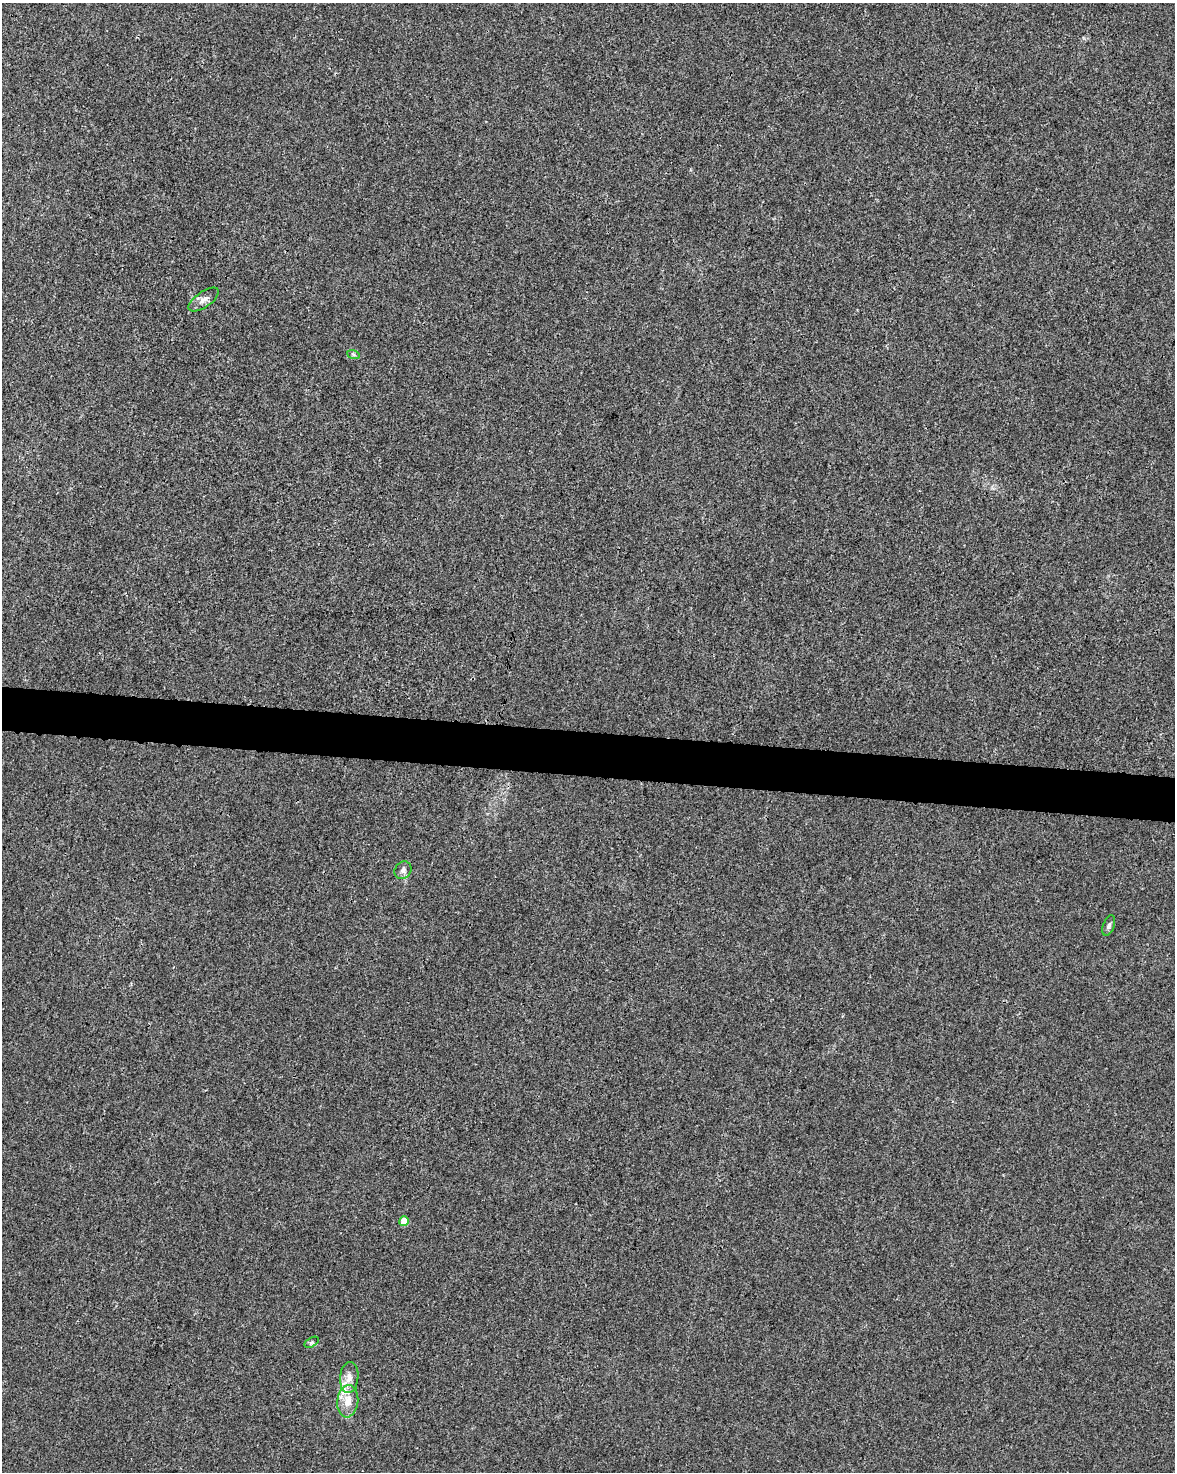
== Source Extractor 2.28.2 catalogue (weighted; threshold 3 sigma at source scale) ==
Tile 7 of 4 x 3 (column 3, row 2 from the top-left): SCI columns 2347-3519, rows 1699-3168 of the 4700 x 4923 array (HDU 1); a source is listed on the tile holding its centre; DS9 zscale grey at full resolution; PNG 1177 x 1474 px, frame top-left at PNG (2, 3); each listed source drawn as its Kron ellipse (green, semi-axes under 4 px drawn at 4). Shown black and unused: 3% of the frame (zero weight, under 3 of 4 exposures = <1% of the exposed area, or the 3 px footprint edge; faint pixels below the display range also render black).
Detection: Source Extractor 2.28.2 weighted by HDU 2 'WHT'; one run over the whole footprint, this tile lists its part. Background 0.00168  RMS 0.0028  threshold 0.0124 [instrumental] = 3 sigma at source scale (4.5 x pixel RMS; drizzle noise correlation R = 1.50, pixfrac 1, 0.0396/0.0396 arcsec/px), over >= 5 px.
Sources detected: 9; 1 inside a brighter listed object's ellipse — not listed separately; the other 8 listed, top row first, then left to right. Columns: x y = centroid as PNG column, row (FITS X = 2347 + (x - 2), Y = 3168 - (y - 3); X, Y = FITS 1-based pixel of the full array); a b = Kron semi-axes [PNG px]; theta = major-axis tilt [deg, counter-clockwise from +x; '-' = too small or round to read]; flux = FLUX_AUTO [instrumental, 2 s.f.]
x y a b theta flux
204 299 17 7 35 1.8
353 354 6 4 -20 0.41
403 870 9 8 - 1.1
1109 926 10 5 69 0.71
404 1221 5 4 - 4.4
312 1342 8 4 31 0.51
349 1378 15 9 84 2.4
348 1401 16 10 84 3.5